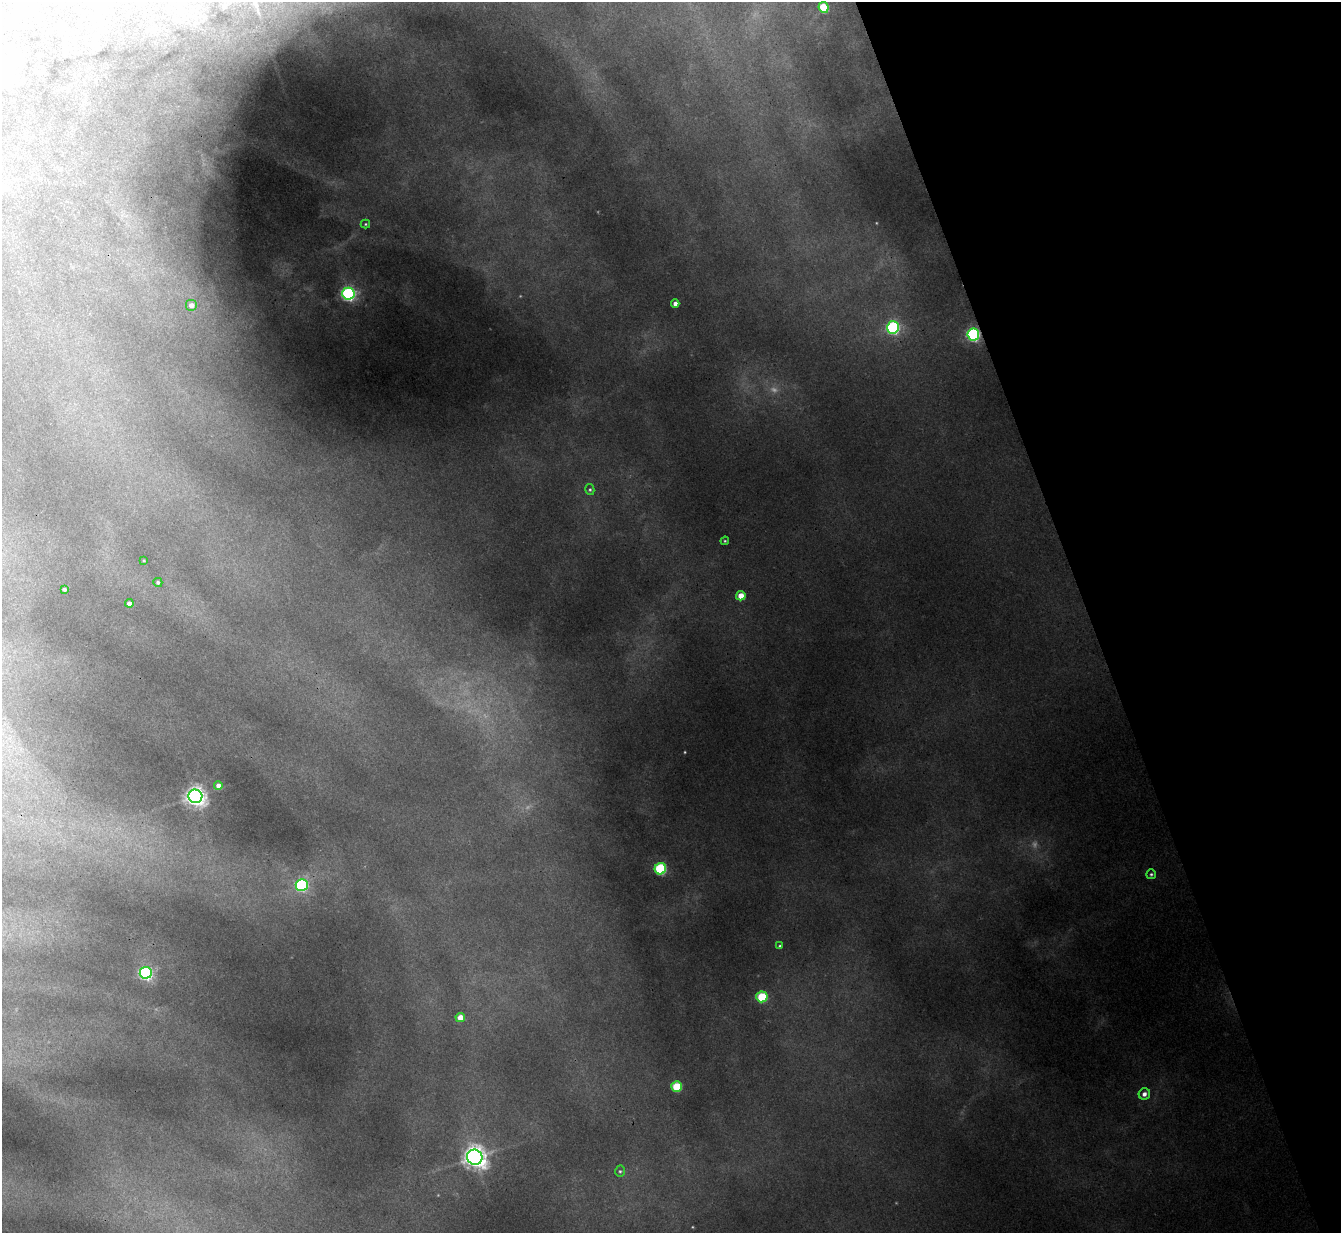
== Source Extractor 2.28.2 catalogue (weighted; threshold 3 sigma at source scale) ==
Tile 12 of 4 x 4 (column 4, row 3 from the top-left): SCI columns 4018-5356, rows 1377-2607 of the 5356 x 5341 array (HDU 1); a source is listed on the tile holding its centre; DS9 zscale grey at full resolution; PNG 1343 x 1235 px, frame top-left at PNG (2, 2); each listed source drawn as its Kron ellipse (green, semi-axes under 4 px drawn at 4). Shown black and unused: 19% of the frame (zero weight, under 3 of 4 exposures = <1% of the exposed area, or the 3 px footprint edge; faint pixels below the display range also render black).
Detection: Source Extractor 2.28.2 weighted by HDU 2 'WHT'; one run over the whole footprint, this tile lists its part. Background 0.103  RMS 0.0075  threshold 0.0338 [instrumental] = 3 sigma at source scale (4.5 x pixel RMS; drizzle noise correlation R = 1.50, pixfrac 1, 0.05/0.05 arcsec/px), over >= 5 px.
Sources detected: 31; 4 too faint to see at this stretch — neither listed nor drawn; the other 27 listed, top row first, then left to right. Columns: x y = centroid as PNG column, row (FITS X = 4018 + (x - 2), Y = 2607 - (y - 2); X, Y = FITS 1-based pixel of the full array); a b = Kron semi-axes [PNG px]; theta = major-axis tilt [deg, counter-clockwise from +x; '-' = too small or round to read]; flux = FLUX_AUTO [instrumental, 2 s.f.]
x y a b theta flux
824 7 5 5 - 45
365 224 4 4 - 0.94
348 294 6 6 - 210
675 304 4 4 - 3.6
191 305 6 6 - 6
893 327 6 6 - 150
973 334 6 6 - 160
590 490 5 4 - 1.2
725 541 4 4 - 0.86
144 560 3 3 - 0.67
158 582 4 4 - 1.7
64 589 4 3 - 1.8
741 596 5 4 - 13
129 603 4 4 - 4.1
218 785 4 4 - 4
195 796 7 6 - 470
660 869 6 5 - 91
1151 874 5 5 - 1.3
302 885 6 6 - 120
780 946 4 4 - 1.2
146 973 6 6 - 160
762 997 5 5 - 48
460 1017 5 4 - 9.4
677 1086 5 5 - 39
1144 1094 6 5 - 3.6
475 1157 8 7 - 630
620 1171 6 5 - 1.3
Overlapping masked pixels (flux is a lower limit): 1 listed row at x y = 973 334